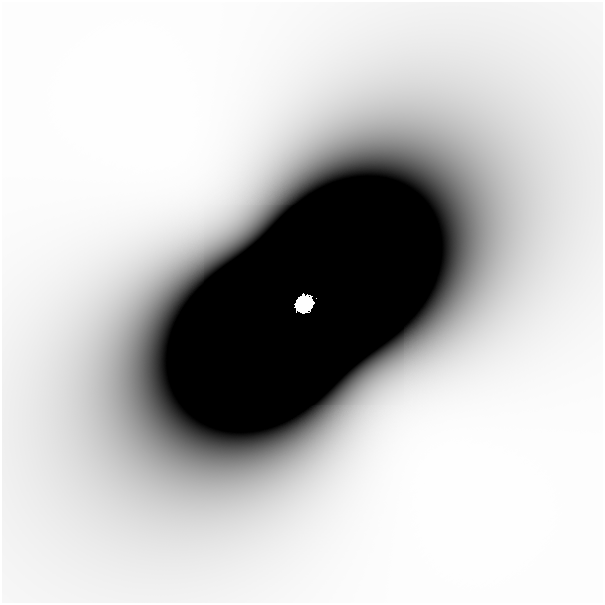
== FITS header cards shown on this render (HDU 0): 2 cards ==
NAXIS1  =                  601
NAXIS2  =                  601

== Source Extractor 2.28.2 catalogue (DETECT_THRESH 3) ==
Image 601 x 601 px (HDU 0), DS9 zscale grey, 1 PNG px = 1 image px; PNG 605 x 605 px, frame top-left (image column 1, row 601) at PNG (2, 2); no overlay
Background -1.95e-10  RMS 6.9e-11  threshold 2.07e-10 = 3 sigma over >= 5 px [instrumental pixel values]
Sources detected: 4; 1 with non-positive FLUX_AUTO (blend fragments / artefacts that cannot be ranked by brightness) is not listed; the other 3 listed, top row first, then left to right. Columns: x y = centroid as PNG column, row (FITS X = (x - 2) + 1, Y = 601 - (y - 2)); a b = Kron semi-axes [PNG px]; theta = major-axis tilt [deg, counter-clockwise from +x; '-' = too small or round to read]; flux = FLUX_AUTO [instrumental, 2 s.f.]
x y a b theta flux
214 164 51 38 -16 3.2e-07
304 304 13 12 - 1.4e+01
315 411 14 9 -66 3.3e-08
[1 non-positive-flux detection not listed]